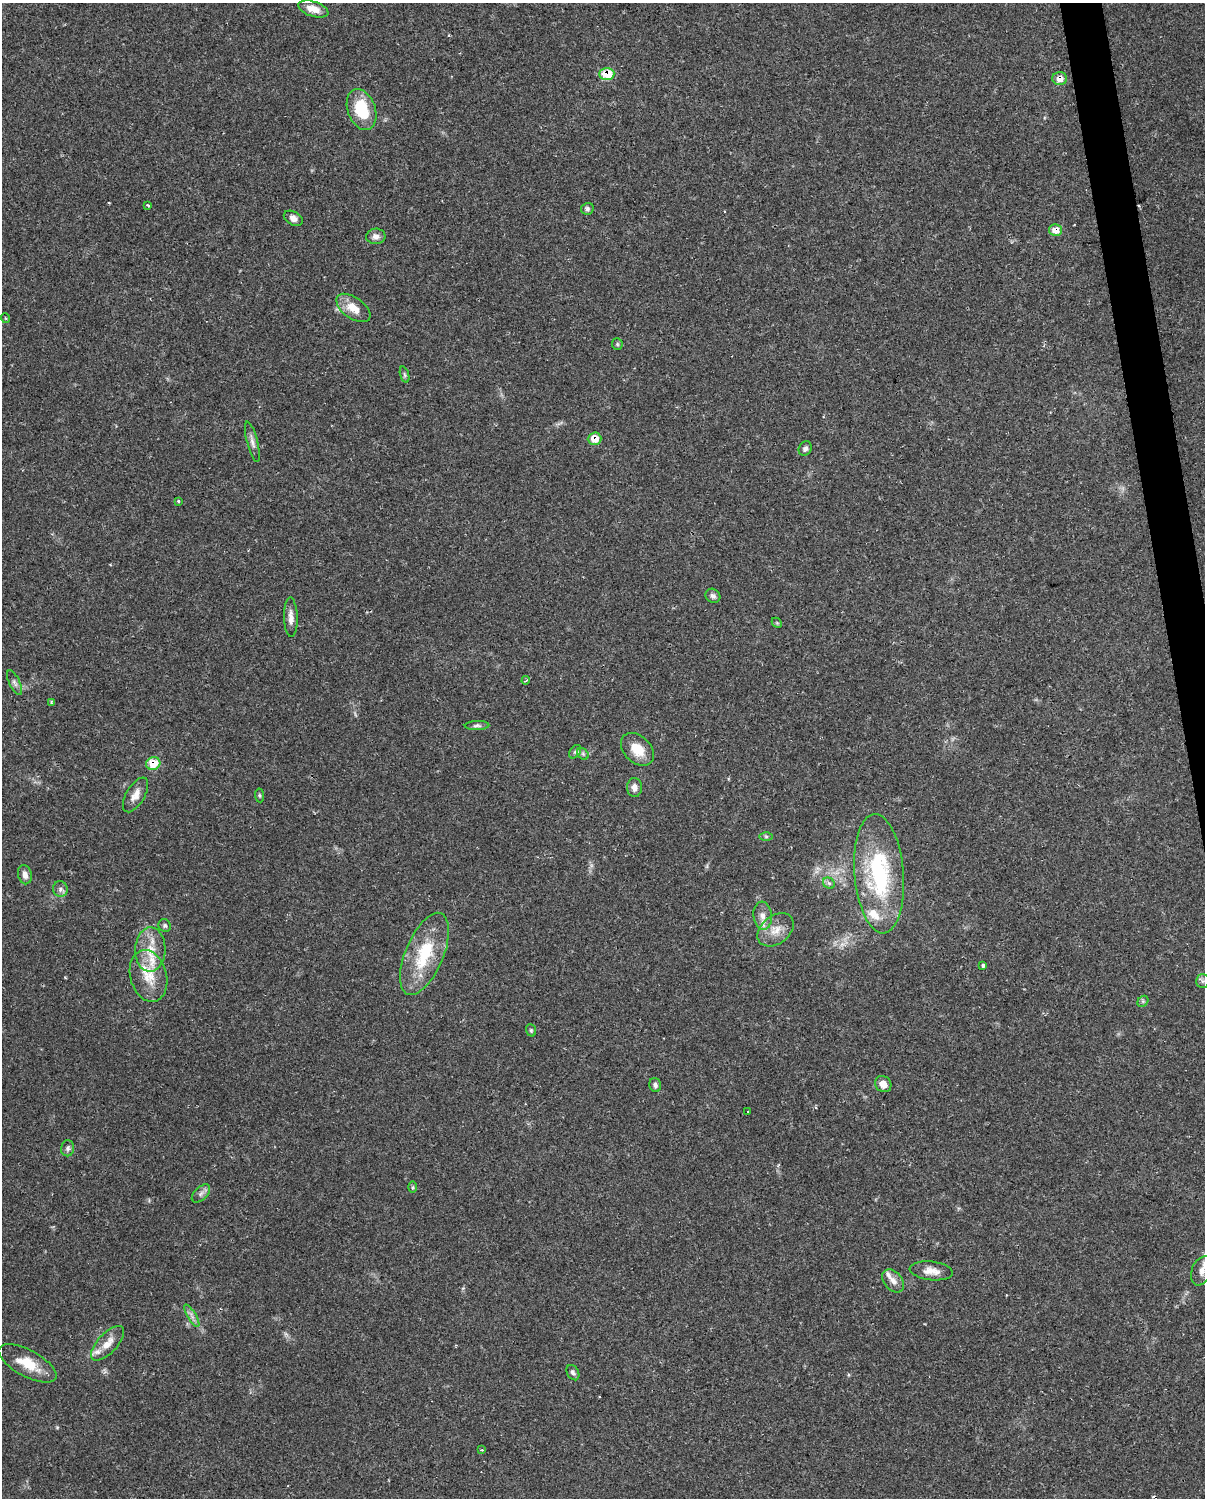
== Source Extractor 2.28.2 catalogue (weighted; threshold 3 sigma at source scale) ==
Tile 6 of 4 x 3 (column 2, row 2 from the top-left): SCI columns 1204-2406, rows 1524-3019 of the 4812 x 4588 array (HDU 1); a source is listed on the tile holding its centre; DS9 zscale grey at full resolution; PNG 1207 x 1500 px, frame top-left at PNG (2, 3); each listed source drawn as its Kron ellipse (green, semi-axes under 4 px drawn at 4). Shown black and unused: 2% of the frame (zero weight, under 2 of 3 exposures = <1% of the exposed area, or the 3 px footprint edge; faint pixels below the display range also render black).
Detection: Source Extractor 2.28.2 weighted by HDU 2 'WHT'; one run over the whole footprint, this tile lists its part. Background 0.0362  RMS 0.0036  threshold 0.0163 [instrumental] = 3 sigma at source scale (4.5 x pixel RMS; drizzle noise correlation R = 1.50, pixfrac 1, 0.0396/0.0396 arcsec/px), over >= 5 px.
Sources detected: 68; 3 cosmic-ray / hot-pixel residue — neither listed nor drawn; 5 inside a brighter listed object's ellipse — not listed separately; the other 60 listed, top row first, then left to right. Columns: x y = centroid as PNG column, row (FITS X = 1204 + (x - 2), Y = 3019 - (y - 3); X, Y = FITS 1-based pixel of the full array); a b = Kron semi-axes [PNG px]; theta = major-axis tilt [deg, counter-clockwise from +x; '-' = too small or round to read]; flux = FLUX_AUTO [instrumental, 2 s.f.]
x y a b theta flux
313 9 15 7 -17 4.2
607 74 7 6 - 10
1060 79 7 6 - 3.1
362 110 21 14 -70 16
148 205 3 3 - 0.54
587 209 6 5 - 0.89
293 218 10 6 -29 1.8
1055 230 6 5 - 4.7
376 236 9 8 - 1.8
353 308 19 10 -35 5.8
5 318 5 3 - 0.29
617 344 6 5 - 0.53
405 375 8 3 -71 0.62
595 439 7 6 - 4.8
252 442 21 5 -75 1.8
805 449 7 6 - 1.2
178 501 3 3 - 1.9
713 596 8 6 -37 1.1
291 617 20 6 -88 2.6
777 623 6 4 -45 0.48
526 680 4 3 - 0.65
15 683 13 5 -64 1.4
51 702 3 3 - 0.51
477 725 12 4 2 0.97
637 749 19 13 -44 7
575 752 7 5 52 0.8
583 754 6 5 - 0.82
153 763 7 6 - 8.7
634 787 9 7 -88 2
135 795 19 9 59 3.3
259 795 7 4 -84 0.56
766 836 6 4 -1 0.65
879 874 60 24 -85 44
25 875 10 6 -77 2.1
829 883 6 5 - 0.93
60 889 8 7 - 1.2
763 916 14 9 -84 3.1
165 926 6 6 - 0.69
776 930 20 14 38 5.7
150 950 22 15 88 8.2
424 954 44 19 67 20
983 965 4 3 - 3.5
148 976 26 18 -75 9.5
1203 981 7 6 - 0.87
1143 1001 6 4 46 0.61
531 1030 6 5 - 0.53
883 1084 9 7 -44 3
655 1085 7 6 - 1.1
748 1112 3 2 - 0.33
68 1148 8 6 81 1.1
412 1187 6 4 89 0.49
201 1193 11 6 43 1.3
931 1271 22 9 -6 3.8
1202 1271 15 10 66 3
893 1281 13 9 -48 2.5
192 1316 13 3 -59 1.2
108 1343 22 10 47 4.4
27 1363 32 13 -28 9
573 1373 8 5 -60 1
481 1450 3 3 - 0.63
Overlapping masked pixels (flux is a lower limit): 5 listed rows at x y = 607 74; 1060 79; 1055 230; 595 439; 153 763
Isophote crosses this tile's border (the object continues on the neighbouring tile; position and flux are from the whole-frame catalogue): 1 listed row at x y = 1202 1271